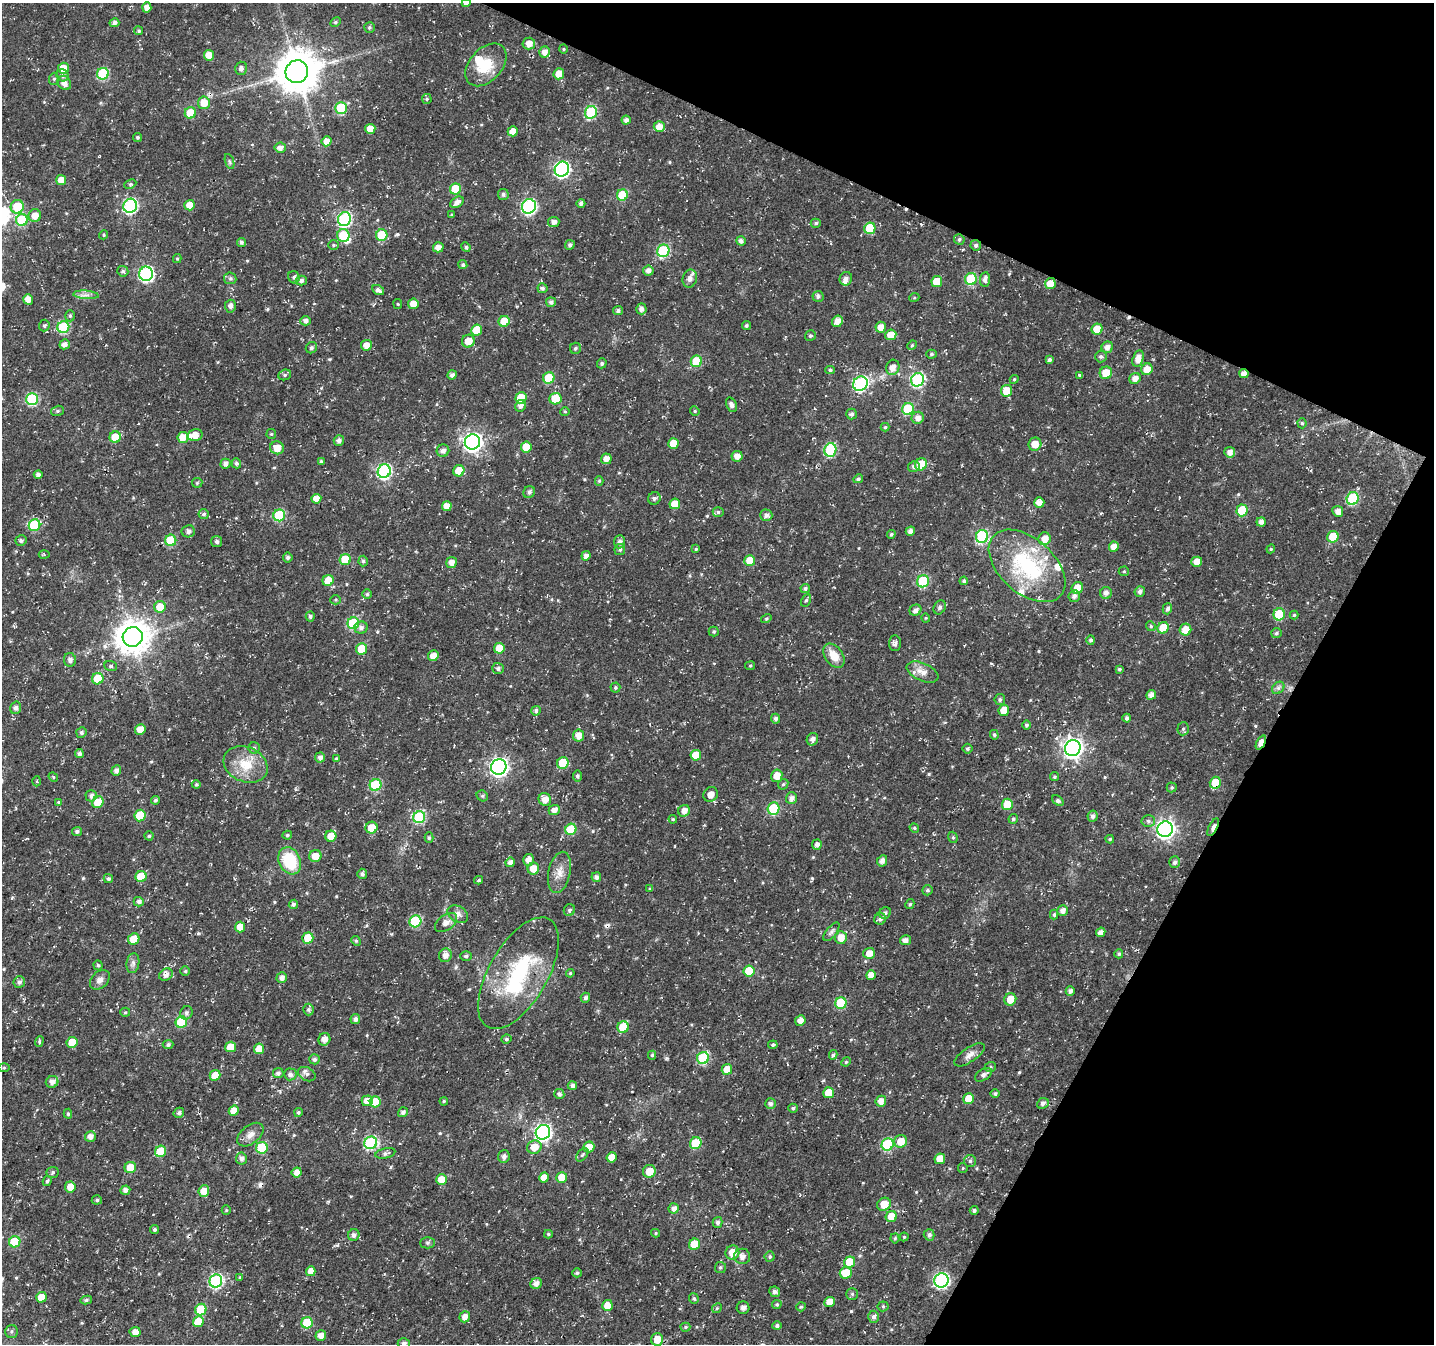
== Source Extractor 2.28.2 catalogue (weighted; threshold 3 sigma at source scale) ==
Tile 8 of 4 x 4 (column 4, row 2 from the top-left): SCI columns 4310-5741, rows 2972-4313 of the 5806 x 5920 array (HDU 1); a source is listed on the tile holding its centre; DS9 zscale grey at full resolution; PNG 1436 x 1346 px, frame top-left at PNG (2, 3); each listed source drawn as its Kron ellipse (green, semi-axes under 4 px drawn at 4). Shown black and unused: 23% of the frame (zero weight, under 3 of 4 exposures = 4% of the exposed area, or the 3 px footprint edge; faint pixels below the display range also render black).
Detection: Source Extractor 2.28.2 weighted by HDU 2 'WHT'; one run over the whole footprint, this tile lists its part. Background 0.0176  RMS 0.0038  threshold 0.0172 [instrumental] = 3 sigma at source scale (4.5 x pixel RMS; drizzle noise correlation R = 1.50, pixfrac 1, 0.0396/0.0396 arcsec/px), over >= 5 px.
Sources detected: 542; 4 inside a brighter object's white glare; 5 cosmic-ray / hot-pixel residue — neither listed nor drawn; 5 inside a brighter listed object's ellipse — not listed separately; of the other 528, all 500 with FLUX_AUTO >= 0.386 (the completeness limit of this list) listed and drawn (28 fainter detections not listed), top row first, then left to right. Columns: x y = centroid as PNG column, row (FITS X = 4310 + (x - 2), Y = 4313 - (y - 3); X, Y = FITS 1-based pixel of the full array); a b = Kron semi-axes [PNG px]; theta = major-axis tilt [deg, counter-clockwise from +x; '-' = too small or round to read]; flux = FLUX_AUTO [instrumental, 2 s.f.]
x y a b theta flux
466 3 4 4 - 1.2
147 7 5 4 - 2.5
335 22 6 4 28 0.64
114 23 5 4 - 1.5
369 27 5 5 - 0.59
139 31 4 4 - 0.61
529 43 6 6 - 2.7
563 49 4 4 - 0.43
545 52 5 5 - 2.4
209 55 5 5 - 4.2
486 65 25 16 48 11
63 68 5 5 - 5.6
241 68 6 6 - 1.2
297 72 11 11 - 1200
103 74 6 6 - 24
559 74 5 5 - 3.8
63 75 6 5 - 1.1
54 79 6 5 - 0.71
64 83 7 6 - 2.2
427 99 5 4 - 0.52
204 103 6 6 - 4.8
341 108 6 5 - 15
591 112 6 6 - 30
190 113 5 5 - 8.6
626 120 4 4 - 1.3
659 127 5 5 - 3.4
370 129 5 5 - 4.2
513 131 5 5 - 3.6
137 137 4 4 - 0.56
327 141 5 5 - 2.5
280 148 5 5 - 1.9
230 162 8 3 -71 0.56
562 169 8 7 - 84
61 180 5 5 - 3.5
130 184 6 4 26 0.55
455 189 5 5 - 11
503 194 5 5 - 0.94
622 195 6 5 - 12
457 202 7 5 34 2.1
581 203 4 4 - 1
190 205 5 5 - 4.7
130 206 7 6 - 60
529 206 7 7 - 65
17 207 7 6 - 11
452 215 4 3 - 0.51
35 216 6 6 - 3.5
344 219 7 6 - 48
22 220 6 6 - 20
554 222 6 5 - 1.8
816 223 5 4 - 0.65
870 228 6 5 - 13
104 235 5 4 - 0.49
343 235 6 6 - 12
382 235 6 5 - 13
959 239 5 5 - 0.74
741 241 5 4 - 1.4
241 242 4 4 - 1
333 245 5 4 - 0.5
570 245 5 4 - 1.1
976 245 5 5 - 0.99
438 247 5 5 - 2.5
466 247 5 4 - 0.65
663 251 6 6 - 28
177 259 4 4 - 0.47
463 265 5 4 - 0.68
123 271 5 5 - 0.79
648 271 5 5 - 1.8
146 274 7 7 - 68
294 277 6 5 - 0.76
230 278 6 5 - 0.73
690 278 9 7 77 1.9
846 279 7 6 - 1.6
971 279 6 6 - 20
985 279 7 5 83 1.5
301 281 5 5 - 1.1
937 281 5 5 - 6.5
1050 284 6 5 - 4.1
542 288 5 5 - 0.86
378 290 6 4 -30 1.4
86 295 12 3 -4 1.3
818 296 5 5 - 1
914 298 5 3 - 0.39
28 299 5 5 - 3
551 302 5 5 - 1.2
398 304 5 4 - 0.43
413 304 5 5 - 3.7
230 306 6 5 - 1.4
641 309 5 5 - 1.4
618 311 5 4 - 0.94
70 316 5 5 - 0.68
306 321 5 4 - 1.3
504 321 5 5 - 8.1
837 321 6 5 - 2.9
44 326 6 5 - 0.67
746 326 4 4 - 0.61
63 327 6 6 - 28
881 327 5 5 - 3.1
1097 329 5 5 - 6.6
477 330 6 5 - 7.5
891 335 5 5 - 4.5
810 336 5 5 - 0.71
468 341 6 6 - 4.3
65 344 5 5 - 1.4
366 345 5 5 - 3.2
912 345 5 4 - 0.42
1107 347 6 5 - 1.9
311 348 6 5 - 0.96
575 348 5 5 - 0.74
931 354 5 4 - 0.67
1101 356 6 6 - 0.9
1138 358 8 5 75 3.3
1049 360 4 4 - 0.89
696 361 6 5 - 12
602 363 5 4 - 0.72
893 367 7 6 - 2.5
1147 369 6 5 - 3.9
830 370 5 4 - 0.59
1106 373 6 6 - 5.9
1244 374 4 4 - 2.5
285 375 6 5 - 0.7
452 375 5 4 - 1.3
1080 375 3 3 - 3.1
549 378 6 5 - 13
1014 379 4 4 - 0.45
1135 379 6 5 - 2.2
917 380 7 6 - 49
860 384 7 6 - 53
1007 391 6 5 - 7.1
521 398 6 5 - 8.2
32 399 6 6 - 32
555 399 6 5 - 9.7
731 405 8 5 -65 1.6
520 406 6 5 - 1.6
908 409 6 5 - 18
57 411 6 5 - 0.67
695 411 5 4 - 0.44
565 412 5 3 - 0.39
851 414 5 5 - 0.98
918 418 6 6 - 2.3
1302 423 5 4 - 0.6
885 427 4 4 - 0.5
271 434 5 5 - 0.45
195 435 7 6 - 3.4
115 437 6 5 - 7.3
183 437 5 5 - 4.3
339 440 5 5 - 1.4
472 442 8 7 - 150
673 443 5 5 - 5.7
1035 444 6 6 - 3.8
526 447 5 5 - 5.6
277 448 7 6 - 3.9
830 450 7 6 - 30
443 451 6 6 - 1.7
1230 452 5 5 - 2.2
737 456 5 5 - 2.5
606 459 5 5 - 2.3
321 461 4 4 - 0.5
236 463 5 4 - 0.88
225 464 5 5 - 1.9
921 464 6 5 - 7.7
914 466 6 5 - 1.1
384 471 7 6 - 59
459 471 5 5 - 5.6
38 475 4 4 - 1.2
858 479 5 4 - 0.81
599 481 5 4 - 0.51
197 483 5 5 - 0.5
529 492 6 5 - 1.1
654 498 6 6 - 1.1
316 499 5 5 - 3
1353 499 6 6 - 28
1039 502 5 5 - 2.8
675 504 5 5 - 4.6
447 506 5 5 - 3.1
1242 510 6 5 - 14
1338 511 5 5 - 2.1
718 512 5 5 - 0.77
204 514 5 5 - 0.81
279 515 6 5 - 20
766 515 6 6 - 1.5
1261 522 4 4 - 1.7
34 525 6 5 - 22
188 531 6 6 - 1.2
910 531 5 4 - 1.8
891 534 4 4 - 0.54
982 536 6 6 - 33
1333 537 6 5 - 10
1045 539 6 6 - 3.3
171 540 6 5 - 14
21 541 5 5 - 0.86
217 542 5 5 - 1
620 542 6 5 - 1.3
1114 547 5 5 - 2.9
620 549 5 5 - 0.82
696 549 4 4 - 0.47
1271 549 4 4 - 0.43
44 555 5 3 - 0.41
586 556 5 4 - 1.8
288 558 5 5 - 0.9
345 559 5 5 - 10
363 561 5 4 - 0.75
750 561 5 5 - 7
451 562 5 5 - 2.4
1197 562 5 5 - 3.5
1027 566 45 27 -41 36
1124 571 5 5 - 0.46
328 580 5 5 - 5
923 581 6 6 - 25
964 581 4 4 - 0.75
805 588 4 4 - 0.8
1077 588 6 5 - 4.7
1140 592 5 5 - 1.4
1106 593 6 6 - 1.5
367 594 5 5 - 0.63
1074 596 6 5 - 1.4
336 600 5 4 - 0.49
806 600 6 4 61 0.72
160 607 6 5 - 7.2
940 607 7 5 58 0.87
1167 609 5 4 - 1.2
915 610 6 5 - 1.3
1279 614 6 5 - 14
1294 615 4 4 - 0.41
310 616 5 4 - 0.77
766 618 5 4 - 0.51
926 618 4 4 - 0.41
353 623 6 6 - 22
1151 626 5 4 - 0.53
361 628 6 6 - 1.4
1163 628 6 5 - 7.8
1185 630 6 5 - 4.9
714 632 5 5 - 0.62
1276 633 5 5 - 0.74
133 637 10 9 - 650
1091 640 5 4 - 0.85
895 643 8 6 87 1.2
499 648 5 5 - 6
362 649 5 5 - 13
433 656 5 5 - 3
834 656 13 9 -55 5.1
70 660 7 6 - 1.4
111 666 6 5 - 0.59
750 666 5 4 - 0.47
498 668 6 5 - 0.82
1119 669 3 3 - 0.55
923 672 17 9 -24 3.6
98 679 6 5 - 9.1
615 688 5 5 - 0.56
1278 688 7 5 44 0.96
1151 695 5 4 - 1.8
1000 700 5 5 - 0.75
16 708 6 5 - 1.1
1004 710 5 5 - 5.6
536 711 5 5 - 1.1
1127 718 4 4 - 0.9
776 719 5 4 - 1
1026 725 4 4 - 0.87
140 729 5 5 - 3.4
1183 729 6 5 - 0.84
81 732 5 5 - 0.78
994 735 5 4 - 0.65
579 736 6 5 - 2.9
812 739 6 5 - 1.4
1261 743 7 4 64 6.6
254 748 6 5 - 0.7
1073 748 8 7 - 180
968 749 5 5 - 0.6
79 754 4 4 - 1.2
696 755 5 5 - 4.9
320 757 5 5 - 1.4
336 758 4 3 - 0.44
563 763 6 5 - 12
246 764 23 17 -23 9.1
499 767 8 7 - 130
116 771 5 4 - 1.5
577 776 5 4 - 0.76
777 776 6 5 - 4.1
53 777 5 4 - 0.47
1055 777 4 4 - 0.56
37 781 5 3 - 0.47
1215 783 6 5 - 6.8
196 784 4 4 - 0.44
783 784 6 4 44 0.5
375 785 6 5 - 24
1172 787 5 5 - 0.62
711 794 8 7 - 2.5
91 796 5 5 - 1.2
482 796 6 5 - 0.61
791 798 6 5 - 1.8
545 799 6 6 - 3.5
155 800 4 4 - 0.76
1058 800 6 4 -37 0.74
58 802 4 3 - 0.39
98 802 6 5 - 6.6
1007 804 6 5 - 9.3
773 808 6 5 - 19
554 810 5 5 - 2.2
684 811 6 5 - 2.4
140 816 6 5 - 9.6
1092 816 5 5 - 1.2
419 817 6 6 - 28
673 819 4 4 - 0.44
1013 819 5 4 - 0.78
1148 821 7 6 - 0.95
1213 827 10 4 62 4.4
372 828 6 5 - 5.9
914 828 5 4 - 0.5
571 829 6 5 - 14
1165 829 8 7 - 150
77 831 5 4 - 0.97
287 835 5 4 - 0.67
149 836 4 4 - 0.55
331 836 5 5 - 4.5
953 837 6 4 -69 0.55
429 838 5 4 - 0.69
1110 839 4 3 - 0.47
817 845 5 5 - 1.6
315 856 6 6 - 3.9
528 860 6 5 - 2.3
290 861 14 10 -64 16
882 861 6 5 - 1.6
510 862 5 4 - 2
1175 862 6 5 - 1.3
533 869 6 5 - 4.4
559 872 21 11 77 4.2
362 874 5 5 - 0.96
141 877 5 5 - 11
596 877 5 5 - 1.3
108 879 4 4 - 0.74
479 880 4 3 - 0.55
650 889 4 4 - 0.5
927 890 5 5 - 0.66
139 902 5 4 - 1.3
293 904 5 4 - 0.95
910 904 5 3 - 0.55
569 910 6 5 - 0.78
1062 911 5 5 - 1.9
885 913 6 5 - 1.1
458 914 11 7 -32 1.8
1054 915 5 4 - 0.66
880 919 6 5 - 1.3
415 921 6 6 - 26
446 922 12 7 36 2.1
240 927 5 5 - 4.2
831 932 11 5 52 1.1
1101 932 5 4 - 1.6
308 938 5 5 - 9.5
841 938 6 6 - 4.2
134 939 6 5 - 6.3
905 940 5 5 - 1.4
356 941 5 4 - 0.51
869 953 6 5 - 3.4
1119 954 4 4 - 0.72
445 955 7 6 - 2.3
466 956 6 5 - 0.79
133 963 10 6 82 1.3
98 965 5 4 - 0.55
185 971 5 5 - 0.59
749 971 6 5 - 11
518 973 62 29 60 37
570 973 4 4 - 0.41
166 975 7 5 32 1.6
871 975 5 5 - 2.8
282 978 5 5 - 1.7
100 980 11 8 44 2
19 982 6 5 - 1.2
1070 991 5 4 - 1.3
585 998 5 4 - 1
1010 999 6 6 - 4.3
841 1003 6 5 - 18
308 1009 6 5 - 0.76
125 1012 5 4 - 0.5
186 1013 7 6 - 1
355 1019 5 5 - 1.2
800 1020 5 5 - 2.2
181 1022 6 5 - 18
623 1027 6 5 - 8.8
324 1039 6 6 - 2.1
506 1039 5 4 - 0.72
39 1041 5 4 - 0.51
72 1042 5 5 - 6.8
168 1045 5 4 - 0.78
773 1045 5 4 - 0.68
230 1047 6 5 - 4.8
259 1049 5 5 - 3.8
652 1055 4 4 - 0.58
833 1055 4 3 - 0.74
969 1055 17 7 34 2.3
703 1058 6 6 - 28
314 1059 5 5 - 0.86
846 1062 5 4 - 0.42
990 1067 6 5 - 0.62
4 1068 6 4 0 0.41
727 1069 5 5 - 4.3
278 1073 5 5 - 1.1
290 1074 6 6 - 1.2
307 1074 9 6 -28 1.3
215 1075 5 5 - 5.2
983 1075 9 5 32 1.4
52 1082 6 6 - 2.2
572 1085 5 4 - 1.2
829 1093 5 5 - 6
559 1094 5 5 - 1.1
995 1094 4 4 - 0.74
969 1099 5 5 - 6.3
367 1101 5 5 - 3.3
444 1101 4 3 - 0.41
881 1101 5 5 - 2.9
375 1102 5 5 - 7.2
1043 1103 6 5 - 1.2
770 1104 5 5 - 1.1
793 1108 5 4 - 0.75
234 1111 5 5 - 4.7
298 1112 4 4 - 0.57
403 1112 5 4 - 1.1
179 1113 5 5 - 1.1
68 1114 5 4 - 0.6
543 1132 7 7 - 100
250 1135 15 9 38 2.7
90 1136 5 5 - 2
901 1141 6 6 - 4.7
371 1143 6 6 - 46
696 1143 6 5 - 14
888 1144 6 6 - 26
534 1147 7 6 - 4.8
589 1147 5 5 - 4
262 1148 6 5 - 21
160 1151 6 5 - 9.2
385 1153 10 5 13 1
582 1155 8 4 48 0.73
504 1156 6 5 - 1.4
612 1157 5 5 - 4.3
241 1158 6 5 - 1.5
940 1159 5 5 - 3.7
970 1161 6 6 - 0.78
130 1168 6 5 - 7.4
963 1168 5 4 - 0.42
649 1171 6 6 - 4.9
53 1172 6 5 - 0.65
297 1172 5 5 - 2.2
544 1177 5 4 - 3.1
562 1178 5 5 - 5.8
442 1179 5 5 - 4.7
47 1181 5 4 - 0.73
70 1187 5 5 - 3.7
125 1190 5 4 - 1.4
204 1191 6 5 - 4.1
97 1200 5 4 - 0.67
884 1204 7 6 - 4.8
674 1208 5 5 - 1.8
226 1210 5 4 - 0.39
974 1210 4 4 - 0.89
891 1217 6 5 - 6.2
717 1222 5 4 - 1
154 1230 4 4 - 0.64
656 1233 4 4 - 0.43
548 1234 4 3 - 0.48
354 1235 6 5 - 1.4
929 1235 5 5 - 1.1
904 1237 4 4 - 0.4
895 1238 5 4 - 0.48
15 1242 6 5 - 15
428 1243 7 5 1 0.79
694 1244 6 5 - 8.2
732 1253 7 6 - 4.9
742 1256 8 7 - 1.8
770 1257 5 5 - 0.69
850 1262 6 5 - 7.6
720 1267 5 5 - 0.67
311 1271 5 4 - 2.7
577 1273 4 4 - 0.63
846 1273 6 5 - 6.9
240 1278 4 3 - 0.52
941 1280 7 7 - 78
216 1281 7 6 - 55
536 1283 6 5 - 2.1
775 1292 5 5 - 1.3
852 1294 6 5 - 0.65
41 1297 5 5 - 5.5
694 1299 5 4 - 0.6
86 1300 6 4 12 0.73
830 1302 5 5 - 3.9
777 1304 4 4 - 0.55
607 1305 5 5 - 4.2
883 1306 5 5 - 0.56
801 1307 5 4 - 0.5
717 1308 5 4 - 0.52
743 1308 6 6 - 1.3
201 1310 6 5 - 14
465 1317 5 5 - 2.5
873 1317 6 5 - 1.2
198 1322 5 5 - 7.4
307 1323 5 5 - 14
777 1326 5 4 - 0.96
685 1327 5 4 - 0.49
12 1331 6 6 - 0.81
135 1332 5 5 - 2
321 1335 5 5 - 2.5
657 1339 6 6 - 3.6
404 1344 6 6 - 1.2
Overlapping masked pixels (flux is a lower limit): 5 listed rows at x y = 1050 284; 1244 374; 1261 743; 1215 783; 1213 827
Isophote crosses this tile's border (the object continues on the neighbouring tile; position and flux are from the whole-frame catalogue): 2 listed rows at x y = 466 3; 404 1344